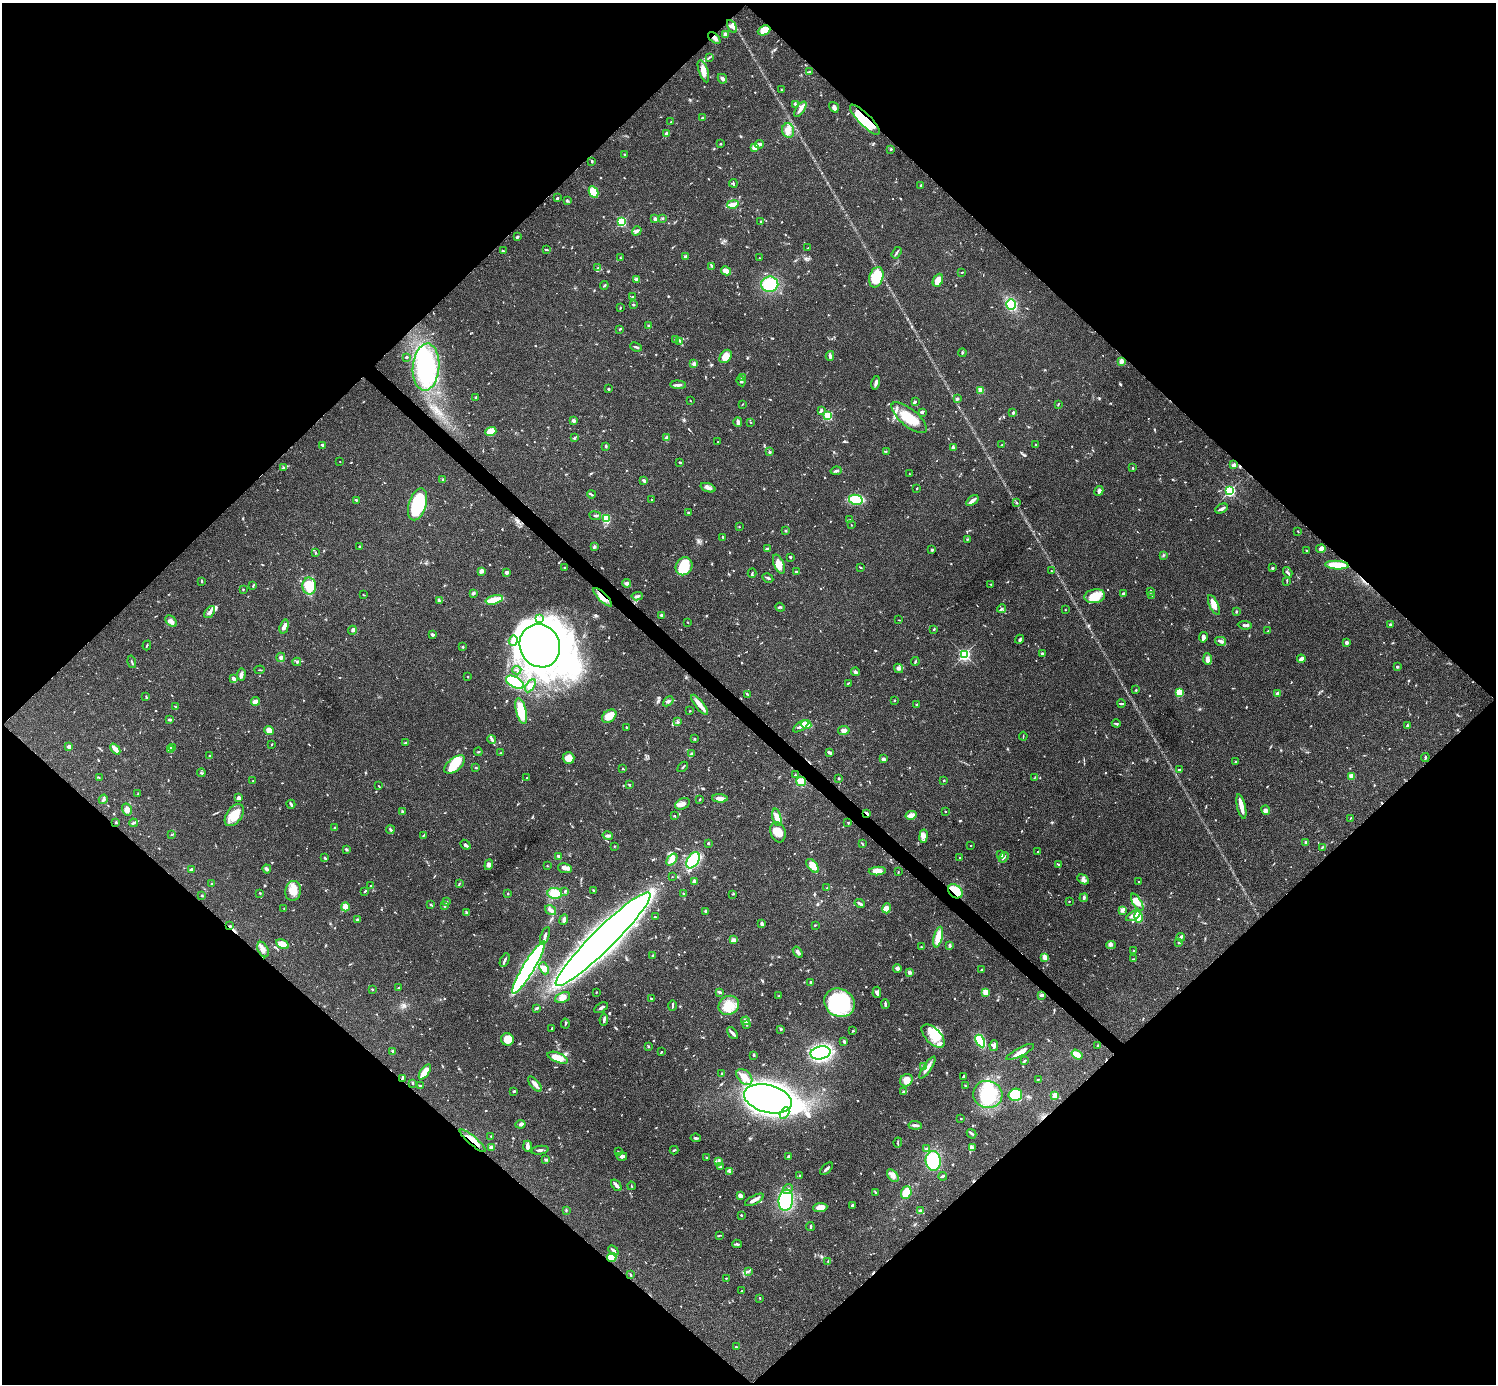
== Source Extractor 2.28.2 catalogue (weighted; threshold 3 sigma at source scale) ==
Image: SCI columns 6-5980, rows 300-5824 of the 5983 x 5983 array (HDU 1 of 3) = the unmasked area's bounding box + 8 px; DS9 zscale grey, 4 x 4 block average (1 PNG px = mean of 4 x 4 image px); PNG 1498 x 1386 px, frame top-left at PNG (2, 3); each listed source drawn as its Kron ellipse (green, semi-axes under 4 px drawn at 4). Shown black and unused: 51% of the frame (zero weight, under 3 of 4 exposures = <1% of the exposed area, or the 3 px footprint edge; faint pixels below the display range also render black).
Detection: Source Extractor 2.28.2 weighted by HDU 2 'WHT'. Background 0.0564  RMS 0.0048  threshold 0.0218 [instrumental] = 3 sigma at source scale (4.5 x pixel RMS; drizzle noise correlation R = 1.50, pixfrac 1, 0.05/0.05 arcsec/px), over >= 5 px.
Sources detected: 949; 1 too faint to see at this stretch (4 x 4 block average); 21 inside a brighter object's white glare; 9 cosmic-ray / hot-pixel residue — neither listed nor drawn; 13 coinciding with a brighter row at this scale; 46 inside a brighter listed object's ellipse — not listed separately; of the other 859, all 500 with FLUX_AUTO >= 1.74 (the completeness limit of this list) listed and drawn (359 fainter detections not listed), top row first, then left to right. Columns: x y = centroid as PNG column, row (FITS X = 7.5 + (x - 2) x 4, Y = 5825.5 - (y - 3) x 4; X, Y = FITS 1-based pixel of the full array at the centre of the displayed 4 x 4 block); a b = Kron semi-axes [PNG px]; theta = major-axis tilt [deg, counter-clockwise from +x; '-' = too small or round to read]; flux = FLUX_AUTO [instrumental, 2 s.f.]
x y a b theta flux
732 26 7 3 -59 11
764 30 6 4 25 46
725 35 4 3 - 10
714 38 7 3 -43 11
709 58 3 2 - 1.9
703 71 11 4 -71 23
810 72 3 3 - 4.2
722 79 5 3 - 8.2
781 90 2 2 - 2.1
795 104 4 2 - 3.9
834 107 6 3 -55 7.4
800 109 9 3 54 15
702 118 3 2 - 4.5
865 120 20 6 -45 140
671 122 2 2 - 2.4
788 130 7 6 - 17
666 134 3 2 - 15
721 144 2 2 - 3
759 144 5 2 - 12
755 147 3 3 - 22
891 149 2 2 - 4.1
625 155 3 2 - 2
592 161 2 2 - 4.6
733 183 4 2 - 3.1
921 185 3 2 - 4
593 192 6 4 -61 57
557 198 2 2 - 4.9
567 201 4 2 - 3.3
733 204 6 3 13 20
663 218 2 2 - 2.6
655 219 3 3 - 7.5
761 221 2 2 - 2.8
622 222 2 2 - 310
637 231 5 2 - 9.7
517 237 3 2 - 4.9
808 248 2 2 - 2.1
546 250 4 2 - 3.2
503 251 3 2 - 3.1
896 253 6 2 57 4.8
685 256 4 2 - 3.9
620 258 2 2 - 2.5
759 258 2 2 - 2.9
712 266 4 2 - 5.7
598 268 3 2 - 3.2
726 271 5 3 - 26
962 272 2 2 - 1.7
876 277 10 7 73 85
637 279 4 2 - 9.4
938 280 7 5 65 29
770 284 8 7 - 140
604 285 4 2 - 3.1
632 297 3 2 - 3.8
1011 304 5 4 - 120
633 305 2 2 - 2
620 308 3 2 - 2.5
649 325 3 2 - 3
620 329 3 2 - 2.2
675 339 3 2 - 3.5
680 341 3 2 - 3.9
636 347 6 2 -22 4.3
962 353 4 2 - 3.4
726 356 7 5 53 34
830 356 5 2 - 5.9
406 357 2 2 - 3.2
1121 361 4 3 - 13
694 364 2 2 - 11
426 367 23 13 85 330
742 377 3 3 - 5.2
741 381 5 3 - 5.5
876 383 7 2 76 10
678 385 8 2 -4 8.2
608 389 3 2 - 3.9
981 390 2 2 - 110
476 397 2 2 - 3.2
957 399 4 2 - 5.7
690 401 2 2 - 1.9
915 402 3 2 - 3.2
742 404 2 2 - 2.2
1058 404 3 2 - 2.3
821 410 4 2 - 4.6
922 412 3 3 - 6.4
1013 413 3 2 - 4.6
828 416 2 2 - 240
909 418 22 8 -39 78
573 421 3 3 - 7.4
738 422 4 2 - 12
751 422 3 2 - 1.8
491 432 6 4 18 56
574 438 3 2 - 3.4
666 438 3 2 - 6.3
718 442 2 2 - 2
322 445 3 3 - 3.2
1002 445 2 2 - 3.8
1036 445 3 2 - 3.7
606 446 3 2 - 4.8
953 447 4 2 - 3.7
886 451 2 2 - 2.6
769 452 2 2 - 1.8
340 461 2 2 - 1.9
680 462 3 2 - 3.3
1234 465 4 3 - 7
284 468 3 2 - 7.3
1133 468 2 2 - 2.5
836 471 5 2 - 6.1
909 474 2 2 - 1.9
443 479 2 2 - 2
644 480 3 2 - 4.6
708 488 8 3 -20 13
917 488 2 2 - 1.8
1099 491 5 3 - 8.6
1230 491 2 2 - 520
591 494 4 2 - 3.8
356 500 3 2 - 2.3
651 500 2 2 - 4.8
856 500 7 5 -13 79
972 500 7 2 37 15
1017 503 3 2 - 2
417 504 16 8 73 210
1221 508 7 3 28 9.3
688 513 2 2 - 4.6
595 516 6 2 -9 4.4
606 518 4 3 - 59
850 520 3 2 - 2.3
851 525 2 2 - 1.8
739 527 2 2 - 2.2
786 531 2 2 - 3.4
1298 531 2 2 - 2.3
723 537 3 2 - 4.4
967 540 2 2 - 2.1
359 546 2 2 - 2.8
594 547 4 2 - 3.1
768 548 4 3 - 4.6
1321 549 5 3 - 13
932 550 2 2 - 16
1306 551 3 2 - 2.7
316 553 3 2 - 1.9
1163 555 2 2 - 2.2
790 557 3 2 - 3.1
779 564 10 5 -68 25
1337 565 12 3 -4 84
684 566 9 8 - 93
565 567 2 2 - 2.3
860 567 3 2 - 1.8
1272 568 2 2 - 4.8
481 571 4 2 - 13
1051 571 2 2 - 1.8
506 572 4 3 - 8.2
797 572 4 2 - 6.3
1288 572 6 2 -57 6.1
752 573 5 2 - 3.4
768 578 6 2 -29 5.8
202 581 3 2 - 2.8
1287 582 3 2 - 1.9
627 583 4 3 - 6.8
991 584 2 2 - 1.9
253 586 3 2 - 3
309 586 8 7 - 86
243 589 2 2 - 2.9
1150 591 3 2 - 4.3
473 593 4 2 - 6.6
1123 594 3 2 - 5.3
363 595 2 2 - 1.9
1152 595 4 2 - 2.3
637 596 6 2 7 6.1
1095 596 10 7 10 54
603 597 12 4 -44 22
494 600 9 2 13 100
439 601 4 3 - 4.2
1214 605 11 4 -65 22
780 607 5 2 - 3
1002 609 4 2 - 4.5
1065 610 2 2 - 3.1
1236 611 3 2 - 2.8
210 612 7 3 53 12
662 615 2 2 - 13
540 619 3 2 - 2.4
899 620 3 2 - 2
171 621 7 4 -46 10
688 622 2 2 - 2
1390 624 2 2 - 4.3
1245 625 7 2 -5 6.5
284 627 7 4 74 9.5
934 629 3 2 - 2.1
352 630 4 2 - 4.8
1268 631 2 2 - 2.7
432 635 2 2 - 8.1
1203 637 5 2 - 14
1020 639 5 2 - 3.3
513 641 5 3 - 19
1220 641 6 3 -12 9
1346 642 2 2 - 34
147 645 5 2 - 2.8
540 646 22 20 -64 830
463 647 3 2 - 2.6
1042 653 3 2 - 3.2
964 655 2 2 - 530
281 657 5 4 - 6.2
1207 659 6 3 -87 16
1301 659 4 3 - 14
132 662 6 2 -74 3.4
297 662 4 3 - 4.4
915 662 5 2 - 2.8
1397 667 2 2 - 13
899 668 5 2 - 5.8
260 670 5 2 - 2
517 670 4 2 - 2.8
856 672 4 3 - 5.4
241 675 6 3 83 8.2
468 677 2 2 - 1.8
234 679 4 2 - 13
515 682 10 5 -29 210
848 683 3 2 - 2.1
530 686 7 4 57 11
1136 690 2 2 - 2.5
1179 692 4 4 - 35
1277 693 3 3 - 7.1
748 695 3 2 - 2.5
146 696 4 2 - 2
894 700 2 2 - 7.7
256 701 5 3 - 20
668 701 6 2 44 6.3
917 704 3 2 - 3.1
1121 704 4 2 - 3.4
700 705 12 3 -51 24
175 706 2 2 - 2.4
521 711 13 5 -77 81
690 711 2 2 - 2.6
609 716 8 5 39 39
170 720 3 2 - 7.5
677 721 3 2 - 1.8
1116 723 4 2 - 4.2
806 724 5 3 - 41
801 726 9 3 35 18
1407 726 3 2 - 2.6
626 727 2 2 - 2.2
269 730 5 3 - 29
844 730 6 4 10 15
1023 736 4 2 - 1.8
492 739 4 3 - 5.6
694 739 2 2 - 10
405 743 3 2 - 2.8
271 745 3 2 - 2
69 747 2 2 - 42
173 748 4 2 - 5.5
115 749 6 2 -49 30
170 749 3 3 - 7.5
478 752 4 2 - 2.5
829 752 3 2 - 10
500 753 2 2 - 1.8
691 753 3 2 - 3.3
210 756 2 2 - 3.9
1425 757 4 2 - 3.2
569 758 6 5 - 29
883 759 4 3 - 8.5
1235 762 3 2 - 2.7
455 764 12 6 40 81
683 767 6 2 45 3.8
476 768 2 2 - 3.2
623 769 2 2 - 1.9
1179 770 3 2 - 2
201 773 4 2 - 3
795 775 2 2 - 3.1
1351 776 2 2 - 94
99 777 2 2 - 1.8
1035 777 3 2 - 2.8
527 778 2 2 - 3.3
839 778 2 2 - 2.6
944 780 2 2 - 2.9
253 781 3 2 - 2.2
801 781 5 4 - 25
629 785 2 2 - 3.7
379 786 3 2 - 2.4
138 794 2 2 - 2.5
238 798 4 4 - 9.6
720 798 8 3 -3 20
103 799 5 2 - 3.8
700 799 3 2 - 2.7
291 804 4 2 - 6.8
682 804 8 5 25 15
1241 807 12 3 -77 30
127 810 6 5 - 14
1266 810 5 4 - 8.5
945 811 2 2 - 1.9
402 812 3 2 - 5.2
866 813 3 2 - 8.5
234 815 12 7 54 57
674 815 2 2 - 2.3
911 815 5 2 - 26
777 817 9 4 -76 26
1351 818 3 2 - 2.1
848 822 2 2 - 1.8
116 823 2 2 - 2.6
133 823 4 2 - 3.8
335 828 2 2 - 6
390 830 4 2 - 4.3
778 832 10 7 -72 29
171 835 3 2 - 2
423 835 4 2 - 2.1
608 836 5 2 - 5.8
923 836 7 4 82 11
1306 842 2 2 - 18
708 843 2 2 - 6.7
862 844 2 2 - 1.9
465 845 6 3 -40 5.5
971 845 2 2 - 1.9
615 846 2 2 - 2.1
1322 847 3 2 - 2.5
346 849 4 2 - 3.7
1038 851 2 2 - 2.2
1001 855 2 2 - 21
558 857 3 2 - 9.1
960 857 2 2 - 1.8
1004 857 5 2 - 4.2
325 858 3 2 - 4.1
672 859 7 3 50 24
693 860 9 5 59 130
489 865 5 3 - 8.6
1059 865 3 2 - 3.7
547 866 2 2 - 1.8
813 866 8 4 -49 32
565 868 7 5 -12 12
191 869 4 2 - 5.5
267 869 4 3 - 4.8
877 871 8 4 3 35
898 872 3 2 - 1.9
672 877 2 2 - 1.8
1083 879 6 4 -28 11
694 882 3 2 - 19
1139 882 2 2 - 1.8
212 884 2 2 - 3
459 884 4 2 - 2
370 886 2 2 - 4.6
827 888 3 2 - 1.9
593 890 2 2 - 2.7
293 891 10 7 82 33
365 891 3 2 - 4.2
565 891 3 2 - 3.1
955 891 8 6 -41 67
260 893 2 2 - 3.3
508 893 2 2 - 1.8
555 893 7 5 -6 39
683 894 2 2 - 3.5
732 894 2 2 - 1.7
202 895 3 2 - 2.1
1084 898 4 2 - 7.8
1069 901 2 2 - 4.3
446 902 3 2 - 2.7
1137 902 10 4 -59 19
860 903 5 2 - 8.6
431 905 4 2 - 2.8
444 906 3 2 - 2.7
345 907 4 4 - 27
887 908 5 4 - 19
284 909 2 2 - 2
551 910 6 3 -32 11
1122 910 2 2 - 44
706 911 3 2 - 5.1
466 913 4 2 - 2.7
1133 916 8 4 30 15
655 917 2 2 - 2.7
1139 917 5 3 - 96
564 919 5 3 - 8.6
358 920 4 2 - 6.6
762 924 4 2 - 8.5
815 925 2 2 - 2.6
230 926 2 2 - 2.2
545 936 9 2 72 9.7
938 937 11 4 76 49
1181 937 4 2 - 7.2
603 939 65 11 45 5600
733 940 4 3 - 5.1
1179 943 2 2 - 3.3
282 944 6 3 -30 41
950 945 4 2 - 5.3
1111 945 5 3 - 5.3
921 947 2 2 - 3.5
263 949 8 5 -64 17
1134 951 3 2 - 2.2
798 952 6 2 -53 13
653 955 3 2 - 4.1
1045 957 4 3 - 19
1134 959 2 2 - 2
505 960 7 2 65 7.1
529 968 30 6 59 730
544 968 6 4 -66 11
897 968 4 3 - 8.4
981 970 2 2 - 1.8
909 972 2 2 - 36
810 982 2 2 - 4.3
399 987 3 2 - 2
372 989 2 2 - 10
596 992 2 2 - 2.3
719 992 4 2 - 4.9
877 992 5 4 - 8.4
986 992 2 2 - 130
1042 995 4 2 - 9.6
779 996 2 2 - 1.9
563 997 8 5 22 14
651 998 3 2 - 2.3
839 1003 16 13 -28 280
885 1004 5 2 - 5.5
729 1005 10 9 - 62
672 1006 5 2 - 4.7
537 1008 4 2 - 5.2
601 1008 7 2 32 6.8
604 1020 6 2 82 6.2
746 1021 4 3 - 7.3
565 1024 5 2 - 3
747 1025 4 2 - 2.8
552 1028 3 2 - 2.2
781 1029 3 2 - 4
853 1031 3 2 - 2.5
732 1033 7 3 -51 8.8
933 1036 14 7 -45 46
507 1039 6 6 - 48
844 1041 2 2 - 7.7
980 1041 7 4 -61 130
994 1045 5 3 - 10
1098 1046 4 3 - 4.4
648 1047 3 2 - 1.8
393 1051 3 2 - 4.8
661 1052 3 2 - 2
1020 1052 15 4 27 22
821 1053 10 6 12 360
1077 1054 6 3 -35 28
754 1055 3 2 - 2.4
558 1058 10 5 -22 52
1024 1061 3 2 - 2.6
923 1066 2 2 - 1.8
927 1067 13 3 57 18
425 1072 9 3 54 50
722 1073 3 2 - 2.1
963 1076 3 2 - 5
744 1077 9 6 -45 28
402 1078 3 2 - 3.1
1038 1079 3 2 - 1.9
906 1080 7 6 - 29
412 1083 2 2 - 3.2
535 1084 9 3 -49 16
421 1086 2 2 - 3.7
965 1086 3 2 - 2
514 1091 3 2 - 3.4
903 1092 2 2 - 3.1
988 1094 15 13 -14 140
1015 1095 7 6 - 180
1055 1095 4 2 - 32
768 1099 24 13 -14 2900
785 1113 6 2 62 5.6
961 1119 2 2 - 2.6
521 1124 5 4 - 7.9
915 1125 7 2 -5 8.6
971 1134 5 2 - 4.5
491 1136 2 2 - 2.6
696 1138 5 2 - 5
473 1141 16 3 -40 23
898 1142 5 2 - 2.8
527 1146 6 2 -88 15
491 1147 4 3 - 5.5
972 1147 3 2 - 3.4
927 1149 4 2 - 3.9
540 1150 9 2 9 6.8
674 1150 4 2 - 3.6
618 1151 3 2 - 1.8
622 1156 5 3 - 8.1
789 1157 3 3 - 7
706 1158 3 2 - 2.2
546 1160 3 2 - 4.3
719 1161 3 2 - 4.3
933 1161 10 7 -85 150
720 1167 3 2 - 2.5
826 1169 8 2 42 8
729 1171 4 2 - 3.9
799 1175 3 2 - 1.9
893 1176 7 4 -53 13
943 1176 4 2 - 4.4
616 1185 6 2 -50 15
631 1186 4 2 - 2.3
788 1189 5 2 - 5.3
875 1192 3 2 - 2.3
906 1192 6 5 - 42
740 1195 3 3 - 10
754 1200 10 2 28 22
786 1200 11 7 83 210
852 1205 3 3 - 4.2
820 1207 7 4 5 27
920 1210 2 2 - 3
566 1211 2 2 - 2.2
741 1215 2 2 - 7.6
810 1227 4 2 - 5.2
719 1236 4 2 - 2.4
737 1244 5 2 - 4.3
613 1250 6 2 -43 7.5
612 1257 5 3 - 45
828 1262 2 2 - 1.8
748 1271 2 2 - 3.4
630 1274 3 2 - 1.8
726 1278 2 2 - 2
742 1291 3 2 - 1.9
760 1298 3 2 - 2
736 1347 3 2 - 1.9
Overlapping masked pixels (flux is a lower limit): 8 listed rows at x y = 714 38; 865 120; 603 597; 866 813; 955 891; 402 1078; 473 1141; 612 1257
Diffuse or blended objects may show on this block-average render without a row.